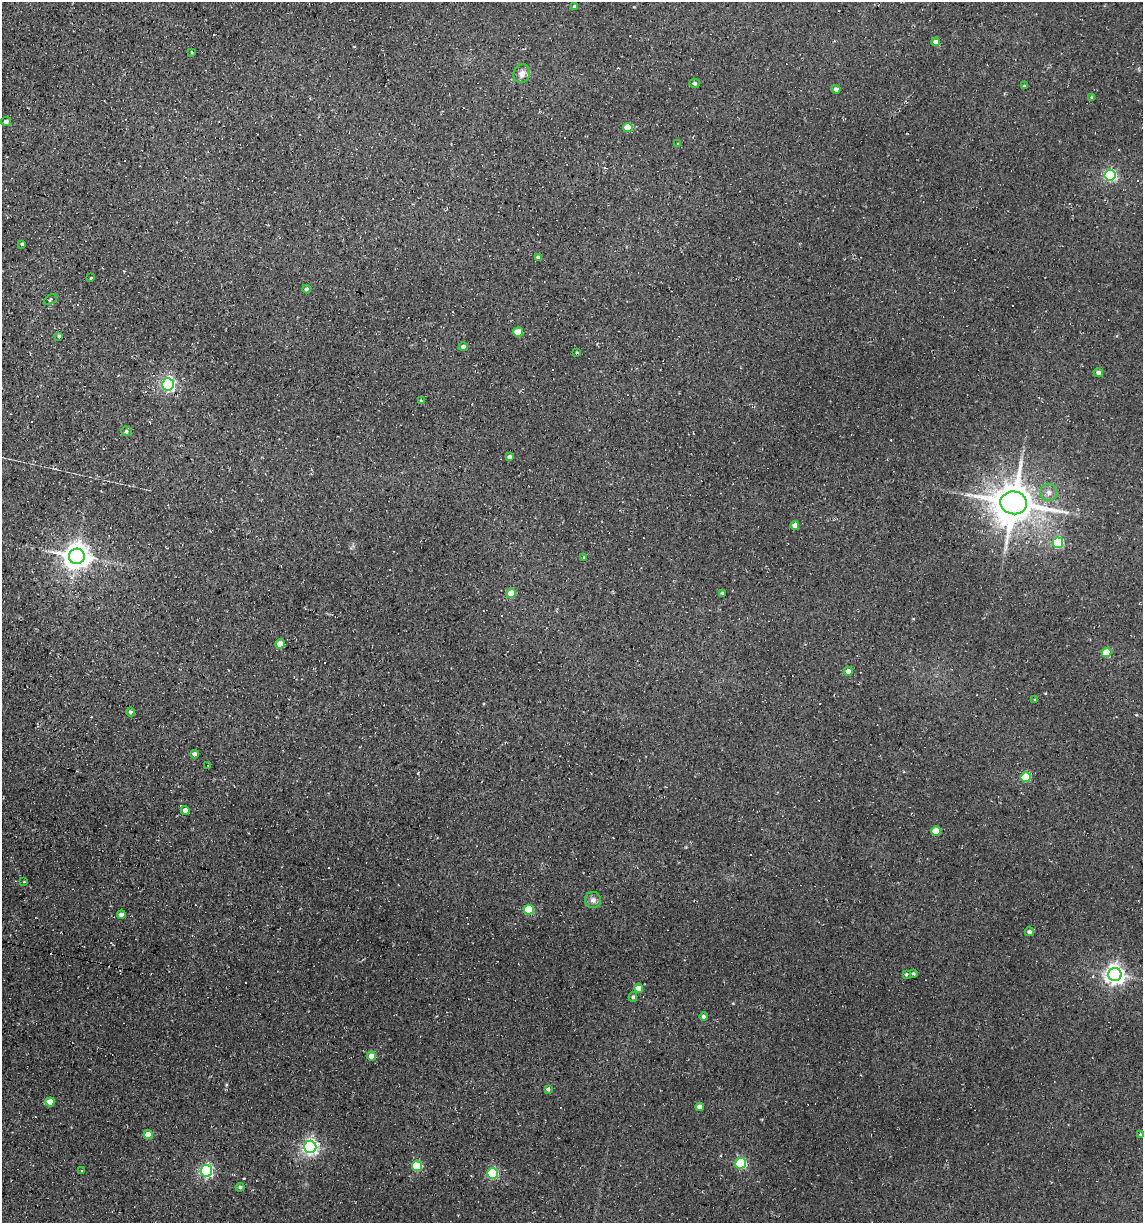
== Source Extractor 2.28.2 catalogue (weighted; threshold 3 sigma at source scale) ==
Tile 11 of 4 x 4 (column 3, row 3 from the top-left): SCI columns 2511-3651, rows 1222-2442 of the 4904 x 4884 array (HDU 1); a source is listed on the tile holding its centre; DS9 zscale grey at full resolution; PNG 1145 x 1225 px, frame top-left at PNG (2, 2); each listed source drawn as its Kron ellipse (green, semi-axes under 4 px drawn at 4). Shown black and unused: <1% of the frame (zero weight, under 2 of 3 exposures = <1% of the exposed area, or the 3 px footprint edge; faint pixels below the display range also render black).
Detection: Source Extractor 2.28.2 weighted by HDU 2 'WHT'; one run over the whole footprint, this tile lists its part. Background 0.184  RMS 0.013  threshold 0.0603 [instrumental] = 3 sigma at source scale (4.5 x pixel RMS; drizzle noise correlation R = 1.50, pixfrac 1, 0.05/0.05 arcsec/px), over >= 5 px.
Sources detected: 92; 23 cosmic-ray / hot-pixel residue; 1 long thin detection or spike segment (spike, bleed or trail) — neither listed nor drawn; the other 68 listed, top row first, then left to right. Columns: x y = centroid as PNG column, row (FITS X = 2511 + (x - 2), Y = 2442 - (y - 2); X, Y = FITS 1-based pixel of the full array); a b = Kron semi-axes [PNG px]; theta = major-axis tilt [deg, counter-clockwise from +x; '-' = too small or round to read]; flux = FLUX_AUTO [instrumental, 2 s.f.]
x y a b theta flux
575 7 4 4 - 4
936 42 4 4 - 8.4
192 52 3 3 - 1.3
522 74 9 8 - 8.2
695 83 5 5 - 2.9
1024 86 4 4 - 1.4
836 89 4 4 - 4.8
1092 97 4 4 - 1.8
6 121 5 4 - 3.8
628 128 5 4 - 23
678 144 4 3 - 1.2
1110 175 5 5 - 220
22 244 3 3 - 1.9
538 257 4 3 - 2.9
90 278 3 3 - 2.6
306 289 4 4 - 2.5
50 300 7 2 33 1.8
518 332 5 4 - 26
59 336 3 3 - 2.3
463 347 4 4 - 5
577 352 3 3 - 1.2
1098 373 4 4 - 4
168 384 6 6 - 290
421 401 4 3 - 1.7
126 431 5 4 - 2
509 457 4 4 - 3.9
1049 492 9 8 - 6.7
1014 503 13 11 -7 4200
795 525 4 4 - 9.1
1058 543 5 5 - 100
77 556 8 7 - 1600
584 557 4 2 - 1.1
511 593 5 5 - 17
722 593 3 3 - 2.3
280 644 5 4 - 18
1106 652 5 4 - 37
848 671 4 4 - 7.3
1035 699 3 3 - 1.2
130 712 5 4 - 2.8
194 754 4 4 - 6.3
208 765 2 2 - 1.2
1026 777 5 5 - 58
185 810 4 4 - 7
936 831 5 4 - 23
24 882 4 3 - 1
593 900 8 8 - 5.8
529 910 5 5 - 60
121 915 4 4 - 5.9
1029 932 5 4 - 3.8
906 974 3 3 - 1.4
913 974 3 3 - 2.2
1115 975 7 6 - 750
638 988 4 4 - 16
633 997 5 4 - 2.8
704 1017 4 4 - 4.5
372 1056 4 4 - 18
548 1089 4 4 - 2.9
50 1102 4 4 - 15
700 1107 4 4 - 9.2
1140 1134 4 3 - 1.3
148 1135 4 4 - 21
310 1147 6 6 - 420
741 1163 5 5 - 110
417 1166 5 5 - 62
81 1171 3 2 - 1.1
206 1171 6 6 - 220
492 1173 5 5 - 120
240 1187 4 3 - 2.8